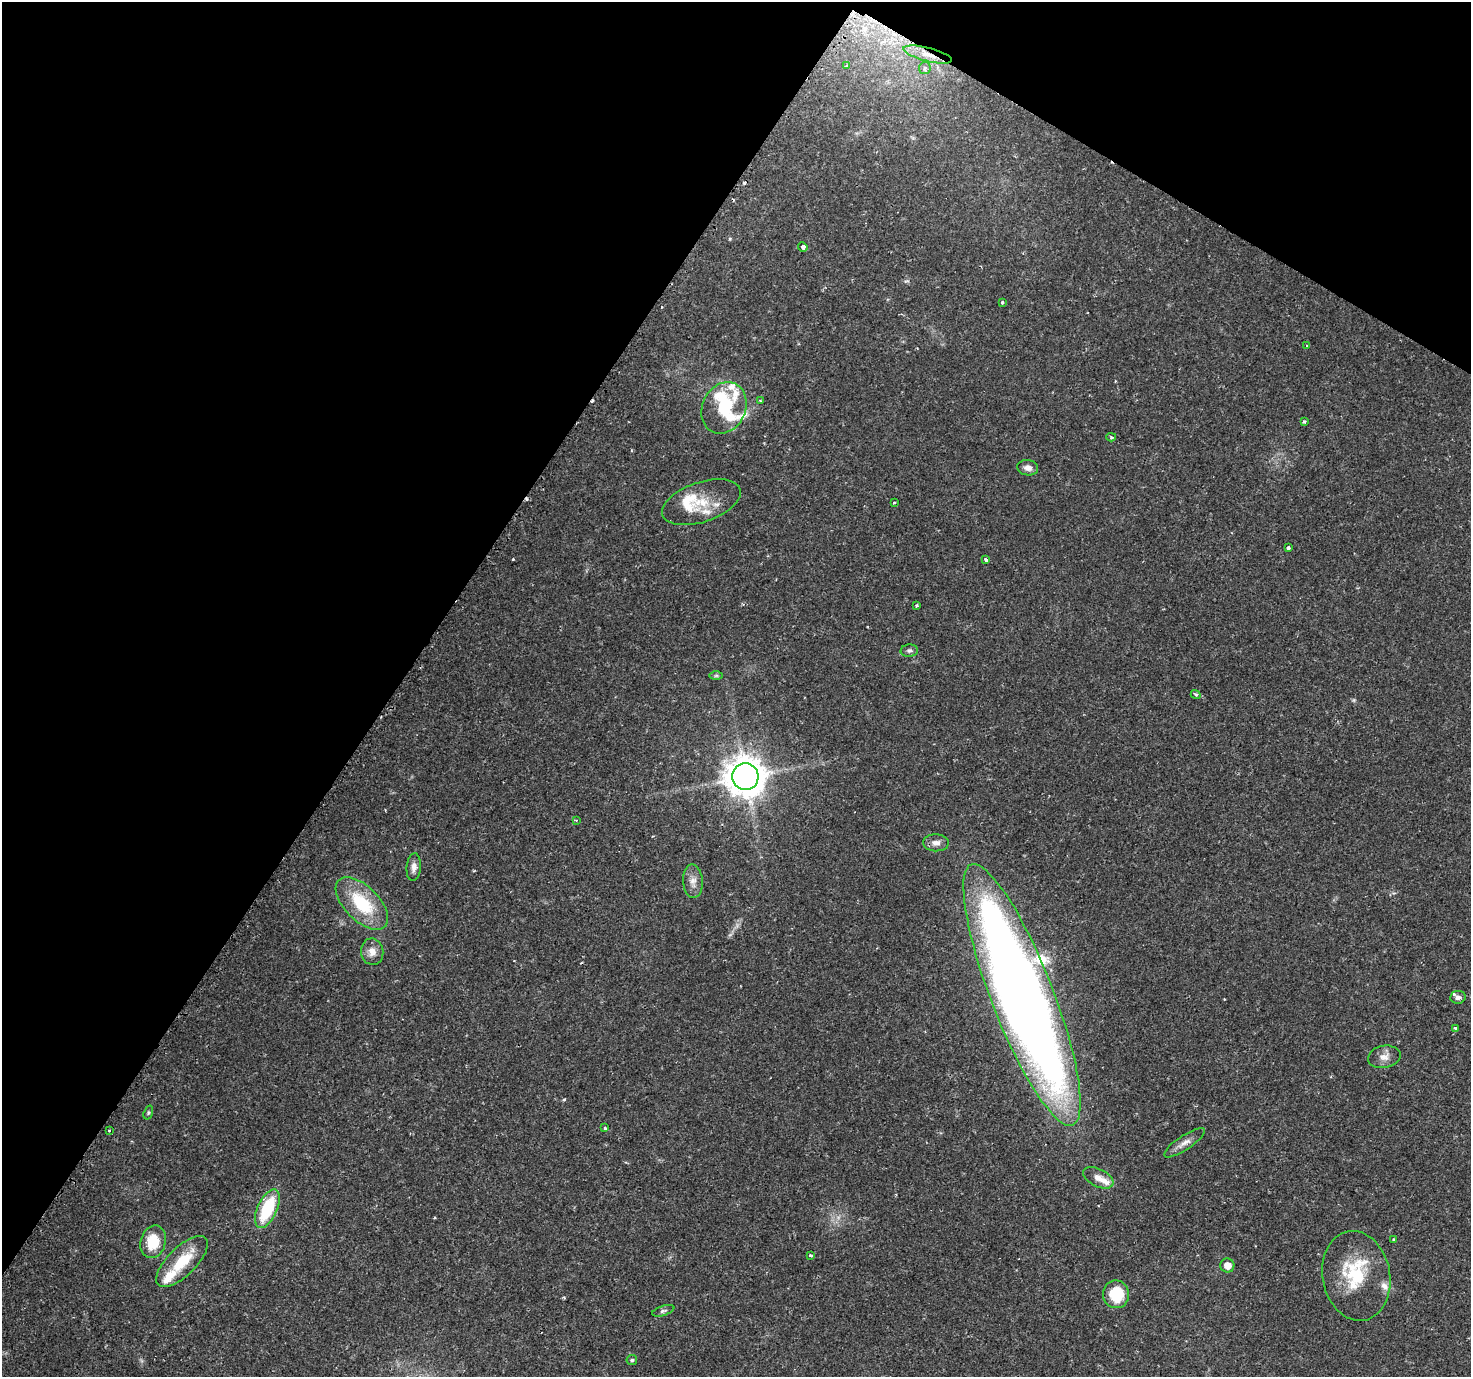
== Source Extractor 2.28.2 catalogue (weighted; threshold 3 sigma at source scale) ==
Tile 2 of 4 x 4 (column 2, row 1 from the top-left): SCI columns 1486-2954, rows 4400-5774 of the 5930 x 6005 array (HDU 1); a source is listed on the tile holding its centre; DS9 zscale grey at full resolution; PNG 1473 x 1379 px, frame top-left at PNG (2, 2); each listed source drawn as its Kron ellipse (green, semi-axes under 4 px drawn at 4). Shown black and unused: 33% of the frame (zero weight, under 2 of 3 exposures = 2% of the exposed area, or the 3 px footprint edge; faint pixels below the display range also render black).
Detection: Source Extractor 2.28.2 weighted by HDU 2 'WHT'; one run over the whole footprint, this tile lists its part. Background 0.025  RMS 0.002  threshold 0.00882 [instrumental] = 3 sigma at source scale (4.5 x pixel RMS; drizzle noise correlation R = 1.50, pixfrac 1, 0.0396/0.0396 arcsec/px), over >= 5 px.
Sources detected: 63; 2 inside a brighter object's white glare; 5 cosmic-ray / hot-pixel residue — neither listed nor drawn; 11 inside a brighter listed object's ellipse — not listed separately; the other 45 listed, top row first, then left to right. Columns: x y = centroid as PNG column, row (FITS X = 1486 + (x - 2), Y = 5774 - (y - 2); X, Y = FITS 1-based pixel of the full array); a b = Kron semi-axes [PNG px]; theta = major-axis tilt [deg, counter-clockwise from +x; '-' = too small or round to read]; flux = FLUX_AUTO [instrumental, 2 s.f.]
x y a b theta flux
928 55 25 7 -14 2.5
847 66 4 3 - 0.19
925 68 6 5 - 0.47
803 247 5 4 - 1.1
1002 302 3 3 - 0.33
1307 346 4 3 - 0.25
760 401 4 4 - 0.2
724 408 27 21 64 7.7
1304 421 3 3 - 0.37
1111 437 5 4 - 0.26
1028 468 10 7 -9 1
701 502 41 20 19 6.6
894 503 3 3 - 0.25
1288 548 3 3 - 0.79
986 560 4 3 - 0.65
916 605 3 3 - 0.29
909 651 9 6 3 0.55
716 676 7 4 0 0.31
1196 695 5 4 - 0.43
745 777 13 13 - 370
576 820 4 3 - 0.19
936 843 13 8 -3 1.2
414 867 14 7 84 1.1
693 881 17 10 -87 1.6
362 903 33 17 -45 11
372 952 13 11 -81 1.6
1022 995 140 31 -69 350
1458 997 7 6 - 0.67
1455 1029 4 3 - 1.2
1384 1057 16 11 11 1.6
148 1112 7 4 72 0.28
605 1128 3 3 - 0.36
109 1130 3 3 - 0.75
1184 1143 24 7 34 1.5
1098 1178 16 9 -26 1.8
267 1209 21 9 66 11
1394 1239 3 3 - 0.42
153 1242 16 12 75 5.8
810 1255 3 3 - 0.46
182 1261 33 14 45 7.1
1227 1265 7 7 - 1.6
1356 1276 45 33 -79 12
1116 1294 14 13 - 6.7
663 1311 11 5 18 0.52
632 1360 5 5 - 0.38
Overlapping masked pixels (flux is a lower limit): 1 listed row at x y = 928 55